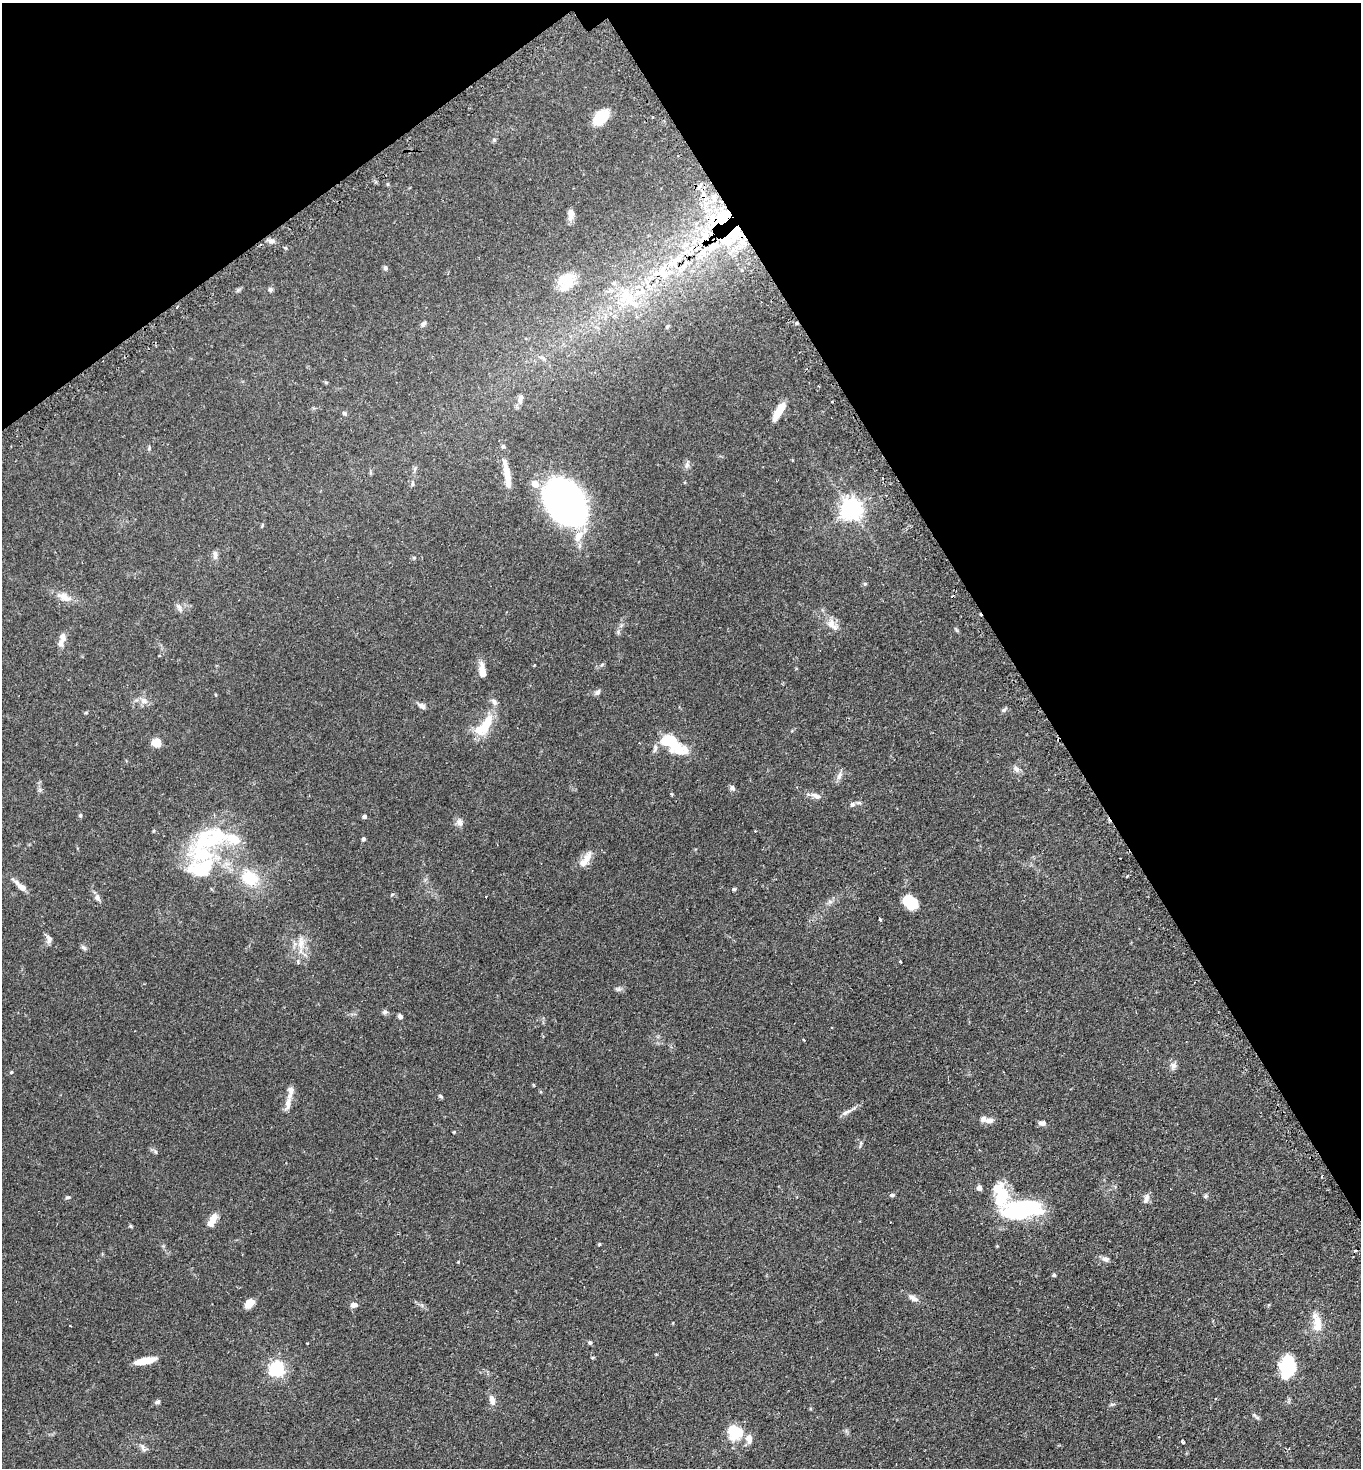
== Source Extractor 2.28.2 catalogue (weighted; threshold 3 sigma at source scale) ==
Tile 3 of 4 x 4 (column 3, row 1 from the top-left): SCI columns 2906-4264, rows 4444-5909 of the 5949 x 5957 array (HDU 1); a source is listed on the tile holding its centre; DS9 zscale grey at full resolution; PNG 1363 x 1470 px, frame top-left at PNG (2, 3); no overlay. Shown black and unused: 30% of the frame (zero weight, under 2 of 3 exposures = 4% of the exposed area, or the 3 px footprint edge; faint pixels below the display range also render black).
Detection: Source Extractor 2.28.2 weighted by HDU 2 'WHT'; one run over the whole footprint, this tile lists its part. Background 0.131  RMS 0.0059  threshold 0.0263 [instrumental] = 3 sigma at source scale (4.5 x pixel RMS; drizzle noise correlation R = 1.50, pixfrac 1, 0.05/0.05 arcsec/px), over >= 5 px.
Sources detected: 137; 2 inside a brighter object's white glare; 4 cosmic-ray / hot-pixel residue — not listed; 16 inside a brighter listed object's ellipse — not listed separately; the other 115 listed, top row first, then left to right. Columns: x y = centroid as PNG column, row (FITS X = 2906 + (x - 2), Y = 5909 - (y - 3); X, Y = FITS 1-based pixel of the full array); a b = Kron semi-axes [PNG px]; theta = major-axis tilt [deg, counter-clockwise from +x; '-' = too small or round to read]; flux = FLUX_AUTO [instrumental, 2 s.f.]
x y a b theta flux
601 117 20 13 43 13
652 117 3 2 - 0.74
494 140 6 5 - 0.8
388 184 5 3 - 0.51
701 184 4 3 - 1.6
571 214 14 8 80 3.1
723 217 26 13 45 17
735 232 29 13 49 20
704 237 12 9 56 5.7
272 241 9 6 -11 2.2
385 268 7 6 - 1.2
742 270 4 3 - 0.49
662 273 27 23 -4 22
566 281 25 18 60 12
270 290 6 6 - 1.1
625 295 23 17 6 17
423 324 8 5 55 1.3
667 326 6 4 68 0.71
526 339 4 3 - 0.62
326 382 6 4 -19 0.58
520 399 14 7 79 3
779 411 20 6 59 9.7
345 414 7 5 6 0.85
687 464 8 5 -79 1.5
507 472 29 8 -79 8.4
412 483 9 3 -86 0.87
565 503 45 31 -59 200
851 509 7 7 - 380
215 555 13 6 -86 2.1
414 558 6 4 0 0.66
865 584 5 4 - 0.66
64 597 18 9 -24 5.9
179 607 9 6 -41 1.7
832 624 21 10 -55 5.8
61 643 13 8 77 2.9
482 671 20 7 -82 5.4
597 692 8 6 44 1.5
144 701 11 9 -24 3.3
422 706 10 6 -33 2
1004 710 7 5 30 1.2
485 726 34 13 52 16
156 743 5 5 - 25
670 743 28 11 -31 30
655 748 11 5 74 1.8
1016 769 9 7 -45 2.2
839 776 12 7 65 2.5
732 788 7 6 - 1.4
672 794 4 3 - 0.76
816 796 14 7 -22 2.9
859 803 8 4 7 0.96
852 804 7 6 - 1.3
80 815 5 4 - 0.79
364 816 5 5 - 1.5
460 822 8 7 - 3
755 831 3 3 - 0.54
204 834 26 15 39 15
233 839 15 10 -24 12
363 839 5 4 - 1
587 858 20 9 71 4.9
201 868 44 27 11 35
1127 876 3 3 - 1
250 878 17 14 -36 20
20 886 21 6 -43 4.3
734 889 4 4 - 0.75
486 896 3 2 - 0.42
97 898 9 7 -62 1.9
911 902 16 14 -48 9.8
880 919 4 3 - 0.82
49 939 11 7 -83 2.3
301 943 20 8 86 6.2
83 948 9 5 -44 1.2
901 962 3 3 - 5.3
618 989 8 7 - 1.4
385 1012 8 5 26 1.1
400 1016 6 5 - 1.6
803 1040 3 3 - 0.59
1173 1066 9 9 - 2.2
11 1072 5 4 - 0.53
533 1085 5 3 - 0.43
441 1096 6 4 -29 0.79
288 1103 18 7 80 4.1
846 1112 17 6 28 2.6
989 1121 11 7 1 3.2
1042 1123 7 5 1 2.3
861 1143 5 4 - 0.77
155 1151 6 4 -45 0.9
1322 1176 3 2 - 0.49
979 1188 4 4 - 5.3
1001 1194 38 20 -77 20
892 1195 6 5 - 0.98
1205 1196 7 5 16 0.97
67 1197 8 4 1 0.78
1146 1199 15 6 71 2.4
1020 1210 41 18 10 57
213 1219 17 7 61 5.5
130 1226 5 4 - 0.67
599 1244 4 3 - 0.62
1106 1259 9 6 -14 2.1
458 1262 3 3 - 0.37
1054 1275 4 4 - 0.98
913 1298 13 7 -25 2.7
249 1303 9 7 44 6.3
354 1305 8 6 4 2.5
1317 1324 24 12 -87 8.8
70 1326 3 2 - 0.42
590 1342 5 4 - 1
145 1361 21 6 11 9.7
1287 1366 24 15 81 25
277 1369 6 6 - 140
1215 1399 3 2 - 0.39
492 1400 11 7 -74 3.4
157 1402 7 5 27 1.3
735 1432 22 20 -54 13
1183 1442 4 3 - 2.1
143 1448 14 6 -60 2.1
Overlapping masked pixels (flux is a lower limit): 4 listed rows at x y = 723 217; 735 232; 704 237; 662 273
Unlisted compact peaks at least as high as the median listed source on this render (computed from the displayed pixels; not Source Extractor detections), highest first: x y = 392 894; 1112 1404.